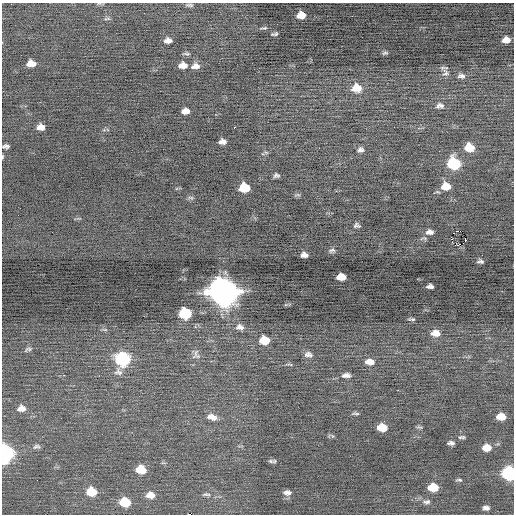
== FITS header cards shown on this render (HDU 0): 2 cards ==
NAXIS1  =                  512 / Axis length
NAXIS2  =                  512 / Axis length

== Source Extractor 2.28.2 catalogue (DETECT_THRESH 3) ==
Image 512 x 512 px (HDU 0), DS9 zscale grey, 1 PNG px = 1 image px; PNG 516 x 516 px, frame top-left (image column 1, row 512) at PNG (2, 3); no overlay
Background -0.0775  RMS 0.73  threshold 2.19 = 3 sigma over >= 5 px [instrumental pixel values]
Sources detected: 82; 1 with non-positive FLUX_AUTO (blend fragments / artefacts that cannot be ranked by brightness) is not listed; the other 81 listed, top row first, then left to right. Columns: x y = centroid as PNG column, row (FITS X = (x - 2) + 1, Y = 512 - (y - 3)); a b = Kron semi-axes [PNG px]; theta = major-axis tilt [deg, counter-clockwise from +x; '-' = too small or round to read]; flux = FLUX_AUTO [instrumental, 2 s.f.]
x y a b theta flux
189 5 10 4 -8 96
301 15 9 7 6 620
107 19 9 3 5 74
264 28 11 4 7 110
274 34 9 4 8 100
168 40 8 5 3 240
506 40 7 5 4 360
385 53 9 4 17 85
186 54 11 4 -5 97
31 63 8 6 1 480
183 65 9 6 3 380
195 66 10 6 5 290
445 73 10 9 - 210
461 76 10 6 -3 170
357 88 10 8 6 780
440 105 9 6 6 160
185 111 7 5 6 310
41 127 7 5 -2 330
234 127 3 3 - 370
222 142 7 5 1 230
6 146 6 4 7 120
469 147 8 7 - 870
361 150 8 6 -2 140
266 152 6 4 -19 59
2 157 4 2 - 50
454 164 9 8 - 3400
276 175 5 4 - 110
446 186 9 7 -2 650
244 188 8 7 - 1400
298 195 8 4 0 77
191 198 9 4 -1 89
357 225 7 5 -3 110
458 231 5 2 - 650
429 232 9 6 0 200
451 238 4 2 - 830
465 240 3 2 - 250
332 250 9 6 17 120
304 255 7 5 -4 230
482 255 2 2 - 56
480 261 6 3 -5 99
341 277 8 6 1 600
430 286 7 4 -2 150
223 292 12 10 -15 74000
185 314 9 7 -2 3200
412 319 7 3 -5 70
240 327 10 8 -9 230
436 333 9 7 -4 420
264 340 8 7 - 1100
28 349 10 5 15 110
308 354 10 7 -7 200
196 355 13 10 -85 250
123 359 9 8 - 5200
369 362 10 6 -5 360
289 364 12 3 -8 70
118 372 11 10 - 250
346 375 9 5 1 220
21 408 10 7 11 350
356 413 9 3 -2 83
501 416 8 5 0 720
212 417 13 7 -16 340
382 427 8 6 -6 880
420 427 9 3 -12 67
332 436 6 3 -71 51
462 437 9 4 3 92
451 443 6 4 -4 140
36 446 11 6 5 150
487 448 8 6 3 610
6 453 9 8 - 11000
271 461 8 5 -16 100
141 470 9 7 -8 970
509 473 8 7 - 7100
459 480 7 3 -6 82
433 487 8 6 -1 1200
91 492 10 8 -9 980
287 492 11 7 -4 220
206 494 13 4 1 130
150 495 10 8 -7 390
125 502 9 8 - 1200
427 502 10 6 2 150
486 508 6 4 2 170
190 514 3 2 - 580
At the frame edge (FLAGS 8, measured only in part): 5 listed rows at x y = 6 146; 2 157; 6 453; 509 473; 190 514
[1 non-positive-flux detection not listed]